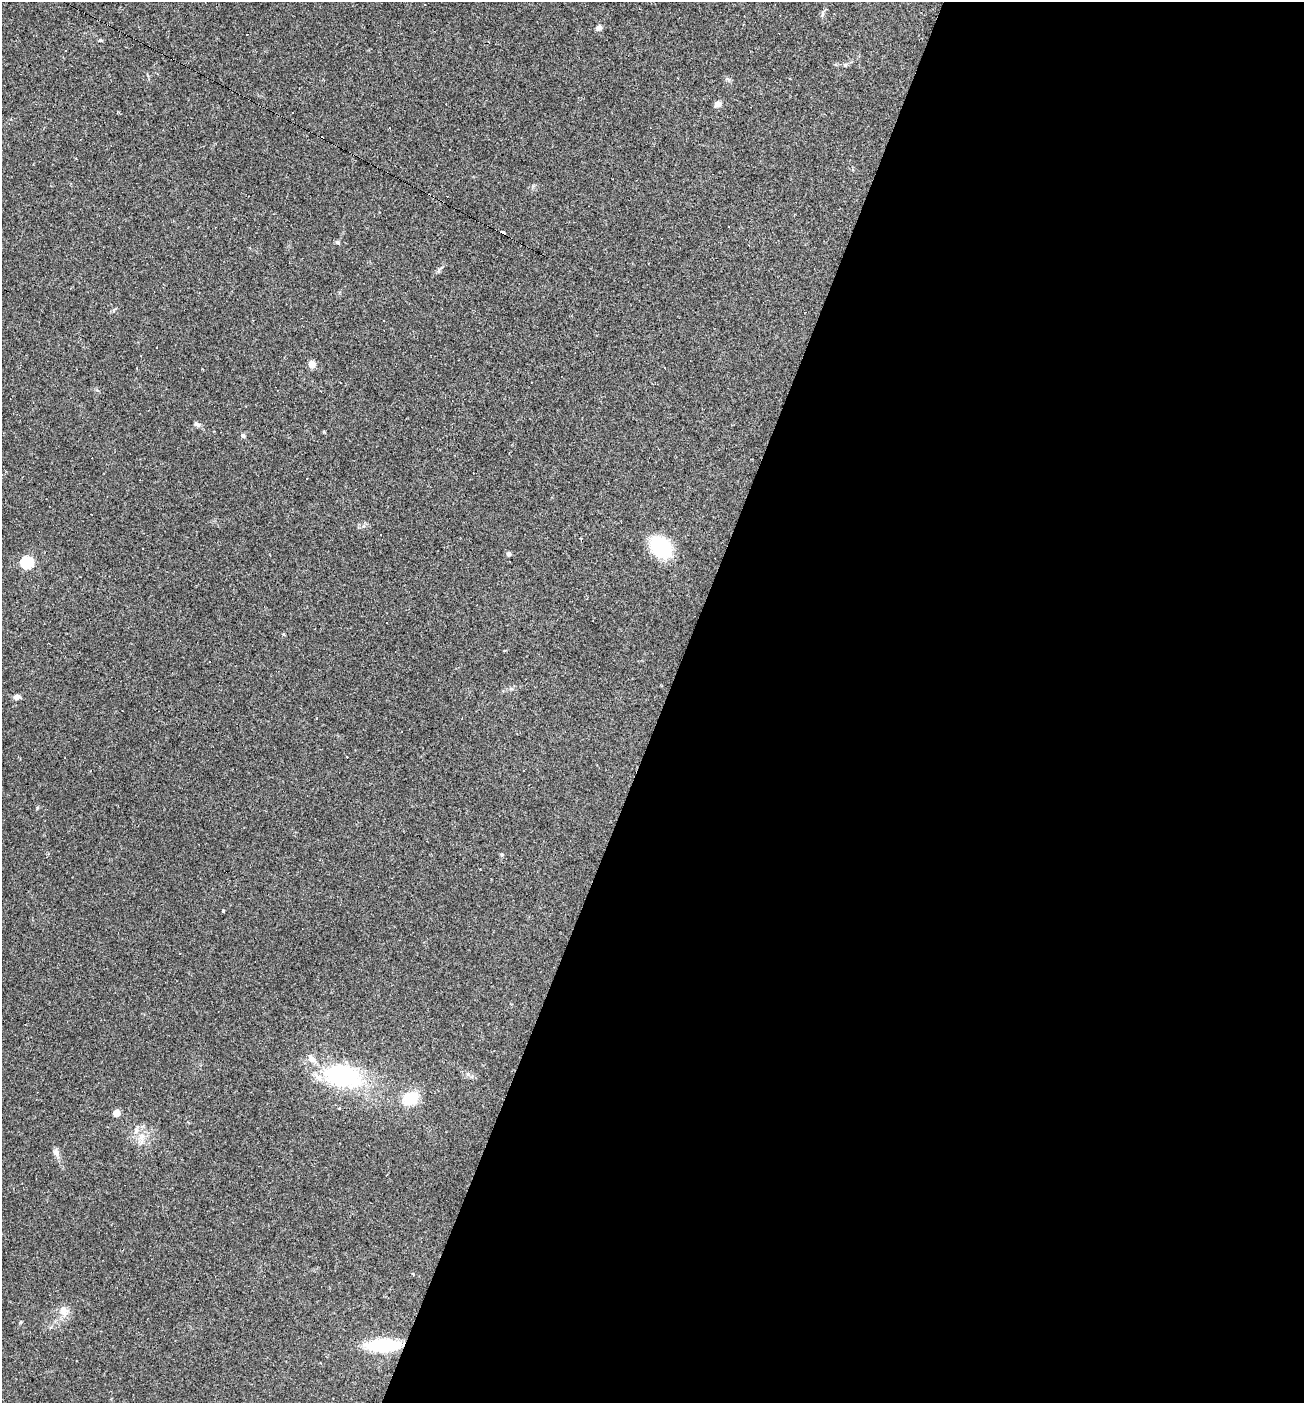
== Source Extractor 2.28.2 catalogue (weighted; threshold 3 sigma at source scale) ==
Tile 12 of 4 x 4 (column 4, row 3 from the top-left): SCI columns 4045-5346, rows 1403-2803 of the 5617 x 5606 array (HDU 1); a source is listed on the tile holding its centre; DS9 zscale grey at full resolution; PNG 1306 x 1405 px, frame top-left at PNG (2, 2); no overlay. Shown black and unused: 49% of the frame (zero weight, under 2 of 3 exposures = <1% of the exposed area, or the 3 px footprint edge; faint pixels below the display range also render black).
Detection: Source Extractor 2.28.2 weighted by HDU 2 'WHT'; one run over the whole footprint, this tile lists its part. Background 0.0642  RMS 0.0053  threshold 0.0239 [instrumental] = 3 sigma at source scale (4.5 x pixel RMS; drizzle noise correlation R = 1.50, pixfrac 1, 0.05/0.05 arcsec/px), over >= 5 px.
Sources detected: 46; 1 inside a brighter object's white glare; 13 cosmic-ray / hot-pixel residue — not listed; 1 inside a brighter listed object's ellipse — not listed separately; the other 31 listed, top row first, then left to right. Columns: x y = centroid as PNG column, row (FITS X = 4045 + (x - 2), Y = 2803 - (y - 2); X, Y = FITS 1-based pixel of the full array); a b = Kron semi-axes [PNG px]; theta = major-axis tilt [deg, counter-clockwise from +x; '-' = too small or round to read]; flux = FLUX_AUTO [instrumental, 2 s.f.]
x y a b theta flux
823 13 11 4 70 1.2
599 28 8 6 31 2
100 40 5 5 - 0.58
845 65 5 5 - 0.85
728 79 7 4 -19 0.88
718 104 8 6 10 2.5
293 112 2 2 - 0.44
449 150 3 2 - 0.65
503 233 4 3 - 5.2
337 242 6 5 - 0.94
312 364 5 5 - 11
137 368 2 2 - 0.41
197 424 8 6 -33 1.4
243 435 7 5 -56 1
381 535 2 2 - 0.42
661 547 20 15 -46 37
509 554 5 4 - 1.5
27 562 6 6 - 61
283 634 4 3 - 0.53
16 697 9 6 11 1.8
502 854 5 3 - 0.59
223 911 4 3 - 1.7
342 1075 45 31 -5 51
410 1098 17 12 25 15
339 1109 3 2 - 0.68
117 1113 5 5 - 7
142 1136 11 7 84 3.6
56 1152 11 8 -69 2.2
413 1274 3 3 - 0.83
64 1311 16 11 -73 4.9
383 1345 26 10 2 43
Overlapping masked pixels (flux is a lower limit): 1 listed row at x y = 503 233
Unlisted compact peaks at least as high as the median listed source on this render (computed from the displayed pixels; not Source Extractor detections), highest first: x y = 37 808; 324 432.